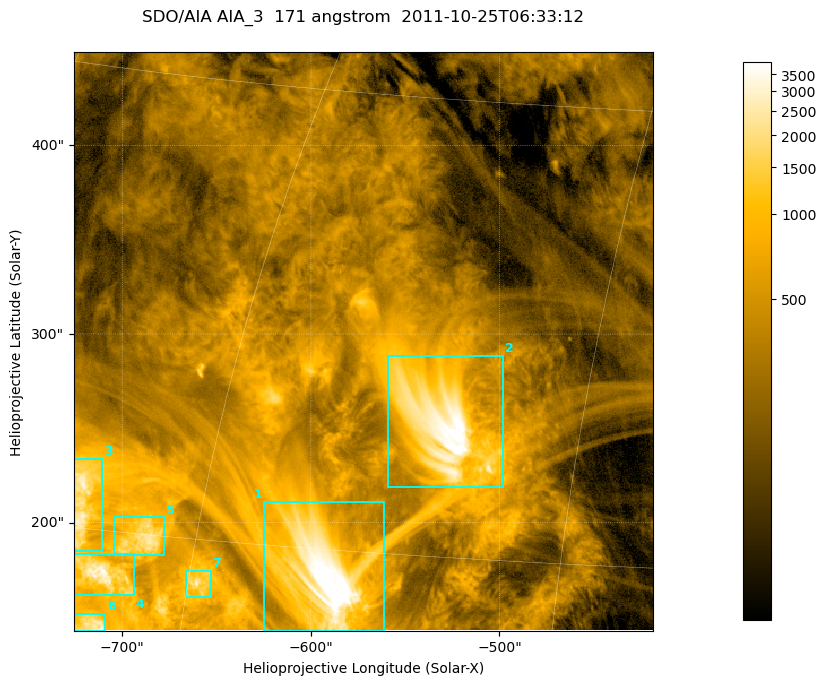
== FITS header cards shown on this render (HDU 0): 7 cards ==
TELESCOP= 'SDO/AIA '
INSTRUME= 'AIA_3   '
WAVELNTH=                  171
WAVEUNIT= 'angstrom'
DATE-OBS= '2011-10-25T06:33:12.34'
CTYPE1  = 'HPLN-TAN'
CTYPE2  = 'HPLT-TAN'

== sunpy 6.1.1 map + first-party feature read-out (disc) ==
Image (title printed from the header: SDO/AIA AIA_3  171 angstrom  2011-10-25T06:33:12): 512 x 512 px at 0.599 arcsec/px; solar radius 965 arcsec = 1609 px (partial field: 3.2% of the solar disc is inside the frame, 100% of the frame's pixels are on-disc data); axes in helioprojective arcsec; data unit not stated in the header (colour bar unlabelled)
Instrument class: DISC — disc imager (sunpy class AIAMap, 171 A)
Bright regions (active regions / flare kernels): reference = the on-disc median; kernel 5 px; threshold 5 sigma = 960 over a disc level ~309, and >= 1.15x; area >= 262 px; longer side >= 6 px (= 3.6 arcsec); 7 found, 7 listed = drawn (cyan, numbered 1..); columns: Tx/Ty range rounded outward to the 2 arcsec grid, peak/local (2 s.f.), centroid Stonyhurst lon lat
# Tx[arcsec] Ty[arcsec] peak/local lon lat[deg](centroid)
1 -626..-560 142..212 18 -39 +14
2 -560..-498 218..290 14 -36 +19
3 -726..-710 184..234 9.3 -51 +16
4 -726..-694 160..184 11 -49 +14
5 -704..-678 182..204 8.1 -48 +15
6 -726..-708 142..152 9.6 -49 +12
7 -668..-652 160..176 7.6 -44 +14